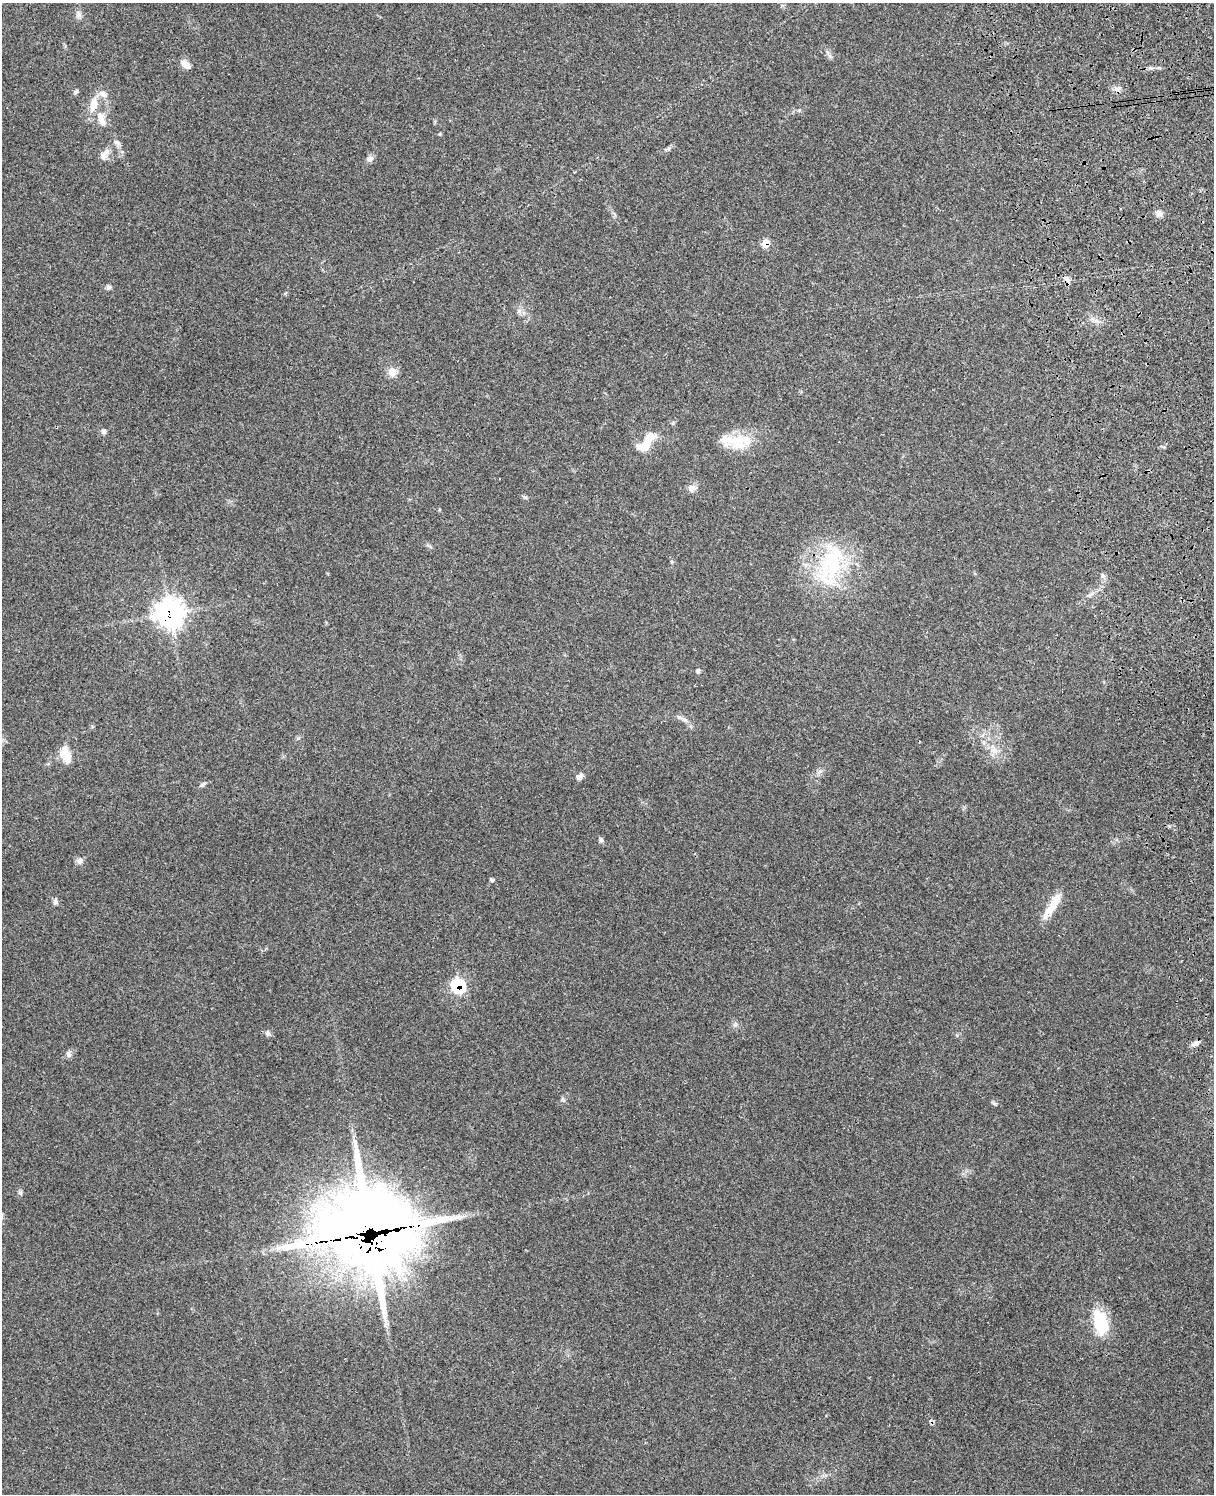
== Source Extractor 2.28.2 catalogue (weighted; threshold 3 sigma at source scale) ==
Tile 6 of 4 x 3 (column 2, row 2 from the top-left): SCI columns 1326-2537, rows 1665-3156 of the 5082 x 4924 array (HDU 1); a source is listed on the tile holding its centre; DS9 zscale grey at full resolution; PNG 1216 x 1496 px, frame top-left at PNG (2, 3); no overlay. Shown black and unused: <1% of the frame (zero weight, under 3 of 4 exposures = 6% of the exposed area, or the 3 px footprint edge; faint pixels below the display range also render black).
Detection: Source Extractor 2.28.2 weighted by HDU 2 'WHT'; one run over the whole footprint, this tile lists its part. Background 0.234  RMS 0.0086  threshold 0.0388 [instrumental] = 3 sigma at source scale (4.5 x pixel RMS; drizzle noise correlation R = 1.50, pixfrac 1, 0.05/0.05 arcsec/px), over >= 5 px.
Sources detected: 48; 1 inside a brighter object's white glare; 1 cosmic-ray / hot-pixel residue — not listed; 5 inside a brighter listed object's ellipse — not listed separately; the other 41 listed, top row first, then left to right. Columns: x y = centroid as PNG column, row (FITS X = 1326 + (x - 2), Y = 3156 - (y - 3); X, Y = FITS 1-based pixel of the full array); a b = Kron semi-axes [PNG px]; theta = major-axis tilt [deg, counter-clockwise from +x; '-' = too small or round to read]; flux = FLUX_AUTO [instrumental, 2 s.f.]
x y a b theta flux
79 15 8 8 - 3.1
186 64 12 7 -44 6.1
76 91 7 5 29 1.7
93 105 21 9 79 12
101 117 17 10 -72 9.8
440 134 5 3 - 0.8
117 143 11 6 -38 3
104 156 11 10 - 5.7
370 159 10 7 36 3.4
1159 213 9 8 - 3.5
765 243 8 7 - 10
109 287 7 6 - 2.1
519 311 7 4 72 1.8
392 372 10 9 - 8.5
104 431 7 6 - 2.4
742 439 30 14 -18 21
647 442 32 12 57 17
691 488 10 9 - 4.5
525 497 6 5 - 1.4
833 563 60 28 81 74
1103 575 7 5 -30 1.8
169 613 12 12 - 500
698 671 7 5 -80 1.9
683 719 17 5 -24 4.2
994 749 18 8 -61 9.4
66 755 20 10 -73 14
820 771 8 5 31 2.4
579 777 9 7 36 3.6
203 784 8 4 36 1.7
601 840 7 5 -76 1.9
79 861 9 8 - 3.3
492 880 6 4 -33 1.4
55 902 8 5 87 2.4
1049 911 30 10 51 14
458 985 9 9 - 53
268 1033 7 5 -22 2.2
1196 1043 10 7 29 3.9
69 1054 9 6 -75 2.6
994 1104 7 4 -2 1.4
370 1231 38 36 -19 4900
1100 1322 30 16 -75 33
Overlapping masked pixels (flux is a lower limit): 4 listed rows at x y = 765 243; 169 613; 458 985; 370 1231
Unlisted compact peaks at least as high as the median listed source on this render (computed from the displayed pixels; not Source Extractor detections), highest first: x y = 20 1193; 735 1025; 563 1100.